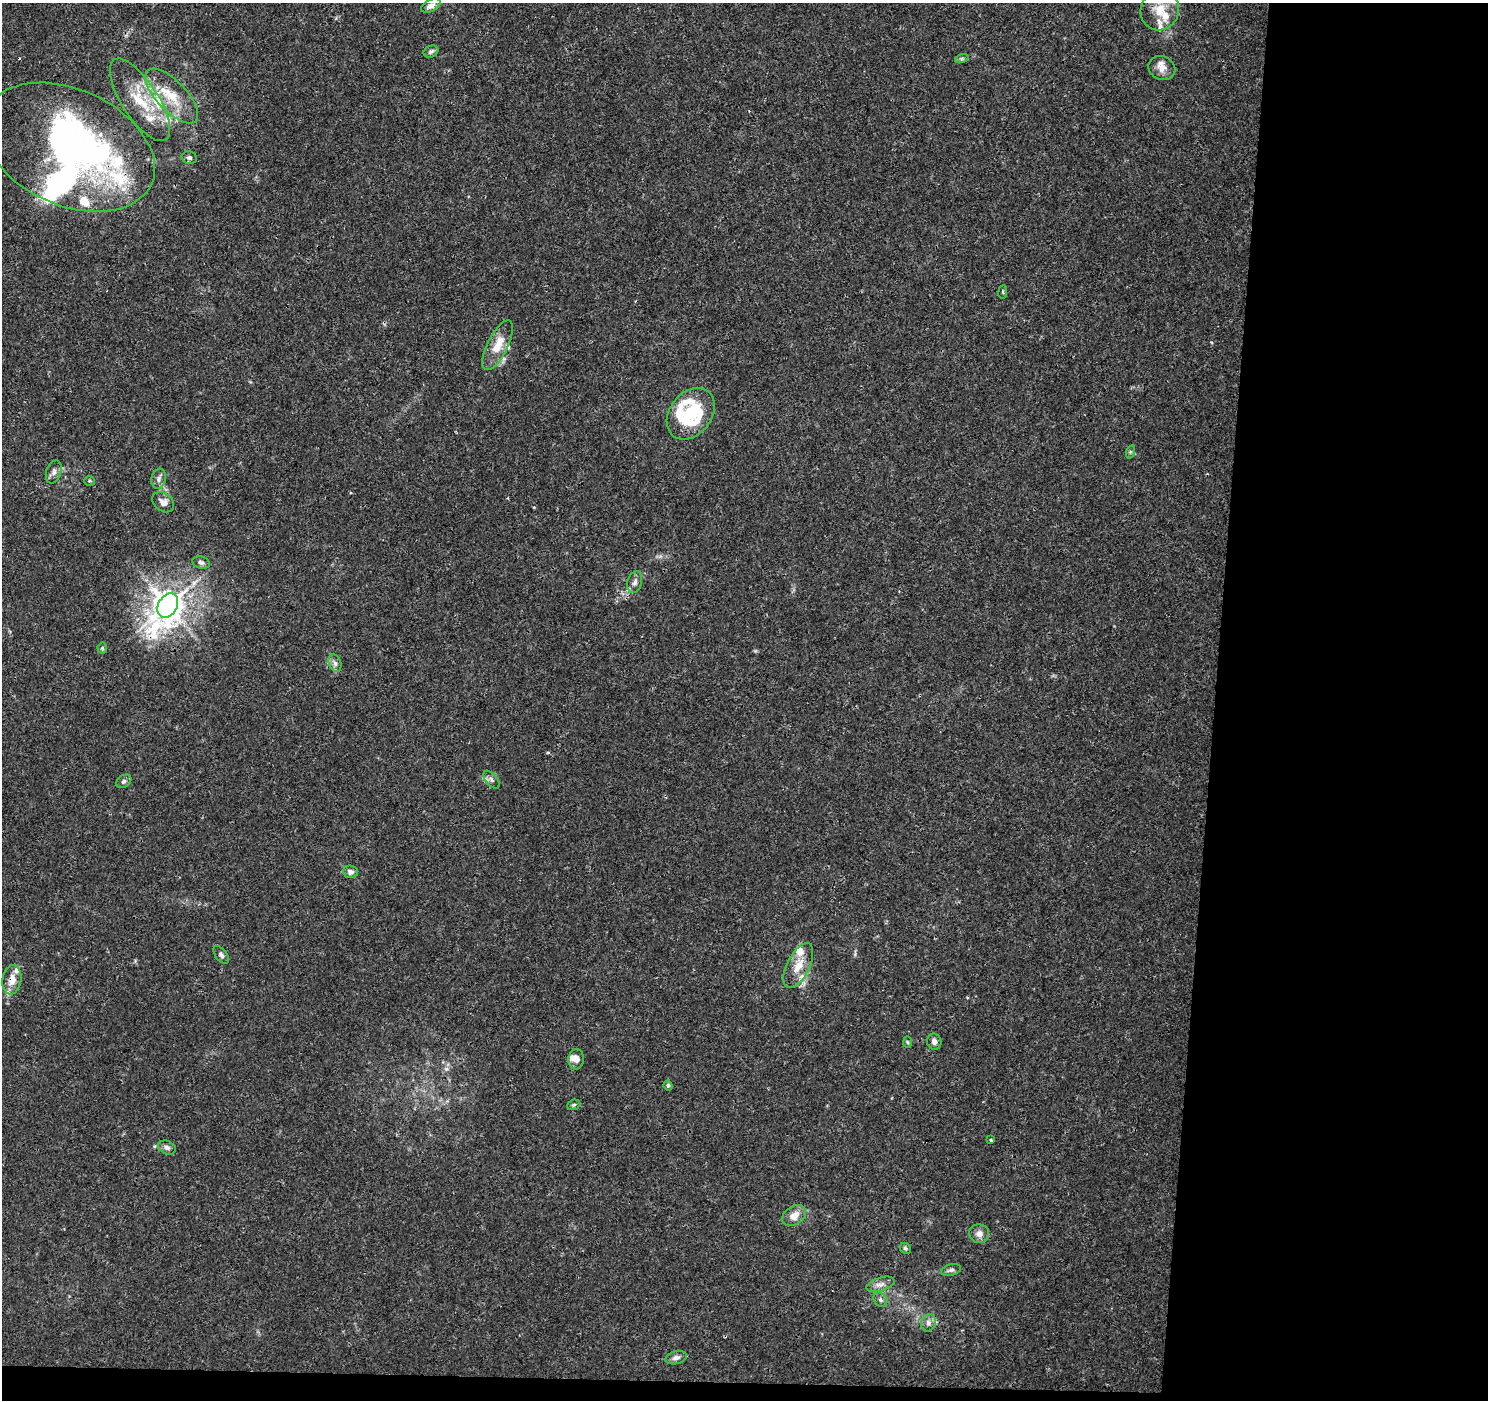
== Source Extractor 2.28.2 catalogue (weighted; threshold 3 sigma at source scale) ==
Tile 9 of 3 x 3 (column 3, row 3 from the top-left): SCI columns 2972-4457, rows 228-1625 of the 4466 x 4702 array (HDU 1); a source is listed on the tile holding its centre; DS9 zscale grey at full resolution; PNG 1490 x 1402 px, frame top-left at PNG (2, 3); each listed source drawn as its Kron ellipse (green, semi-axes under 4 px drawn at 4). Shown black and unused: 20% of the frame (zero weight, under 3 of 4 exposures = <1% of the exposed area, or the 3 px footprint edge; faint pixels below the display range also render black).
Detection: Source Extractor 2.28.2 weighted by HDU 2 'WHT'; one run over the whole footprint, this tile lists its part. Background 0.00382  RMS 0.0011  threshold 0.0051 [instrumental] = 3 sigma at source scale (4.5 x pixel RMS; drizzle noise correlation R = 1.50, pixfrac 1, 0.0396/0.0396 arcsec/px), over >= 5 px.
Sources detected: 62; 4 inside a brighter object's white glare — neither listed nor drawn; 15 inside a brighter listed object's ellipse — not listed separately; the other 43 listed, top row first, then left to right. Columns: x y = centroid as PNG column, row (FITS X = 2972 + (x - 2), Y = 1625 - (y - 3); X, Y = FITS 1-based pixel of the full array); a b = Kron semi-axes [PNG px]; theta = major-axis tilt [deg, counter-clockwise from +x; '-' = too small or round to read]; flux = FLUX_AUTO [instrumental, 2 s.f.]
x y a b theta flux
431 6 10 6 29 0.64
1160 10 20 19 - 3.2
431 51 7 5 24 0.29
962 58 7 4 19 0.21
1162 68 14 11 -23 1.1
172 96 35 15 -46 3.4
140 100 48 18 -57 4.6
69 147 90 58 -24 41
189 158 8 6 -13 0.31
1003 292 7 3 83 0.15
498 345 27 10 64 2.2
691 414 28 21 52 8.1
1130 452 7 4 72 0.18
54 472 12 7 71 0.5
159 479 10 7 79 0.46
89 481 5 4 - 0.15
163 502 12 9 -37 0.71
201 562 9 6 -19 0.35
635 582 11 7 75 0.5
168 605 13 9 60 190
102 648 5 5 - 0.16
335 663 9 6 -70 0.41
491 780 11 5 -49 0.38
124 781 8 6 34 0.32
350 872 7 6 - 0.4
221 955 10 5 -53 0.34
798 966 24 11 63 2
12 980 15 9 82 1.4
907 1042 6 4 -88 0.14
934 1042 8 7 - 0.49
576 1059 10 8 83 0.65
668 1085 5 4 - 0.21
574 1105 7 5 22 0.19
991 1140 3 3 - 0.19
167 1147 9 6 -24 0.4
794 1216 13 9 33 1.3
979 1234 10 9 - 0.73
905 1248 6 5 - 0.21
951 1270 10 5 15 0.33
881 1284 14 6 18 0.66
880 1300 8 6 -47 0.3
928 1323 9 7 68 0.51
676 1358 11 6 14 0.48
Overlapping masked pixels (flux is a lower limit): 3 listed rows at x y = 69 147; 168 605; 12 980